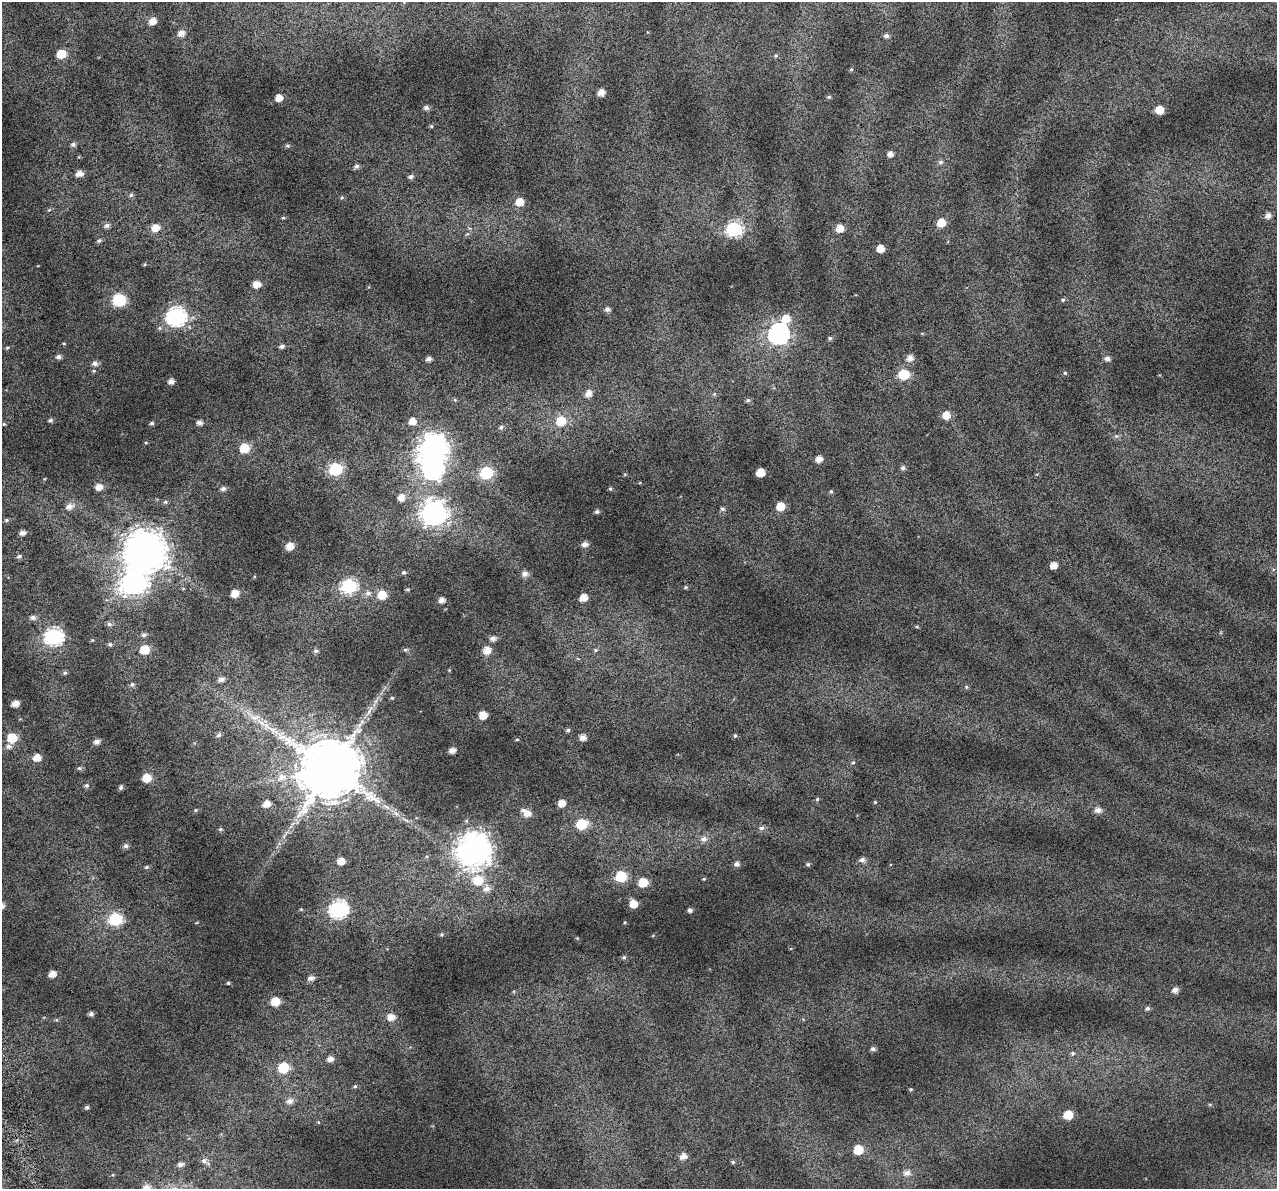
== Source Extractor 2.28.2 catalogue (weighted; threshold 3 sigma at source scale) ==
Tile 7 of 4 x 4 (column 3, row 2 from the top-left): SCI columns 2587-3861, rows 2484-3670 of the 5172 x 4917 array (HDU 1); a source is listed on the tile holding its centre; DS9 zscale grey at full resolution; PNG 1279 x 1191 px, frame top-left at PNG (2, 2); no overlay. Shown black and unused: <1% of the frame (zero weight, under 4 of 7 exposures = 2% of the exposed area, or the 3 px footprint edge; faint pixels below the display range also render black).
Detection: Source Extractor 2.28.2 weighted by HDU 2 'WHT'; one run over the whole footprint, this tile lists its part. Background 0.0718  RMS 0.046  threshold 0.19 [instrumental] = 3 sigma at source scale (4.09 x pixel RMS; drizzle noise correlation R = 1.36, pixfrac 0.8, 0.0396/0.0396 arcsec/px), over >= 5 px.
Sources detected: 199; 1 inside a brighter object's white glare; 2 long thin detections or spike segments (spike, bleed or trail) — not listed; the other 196 listed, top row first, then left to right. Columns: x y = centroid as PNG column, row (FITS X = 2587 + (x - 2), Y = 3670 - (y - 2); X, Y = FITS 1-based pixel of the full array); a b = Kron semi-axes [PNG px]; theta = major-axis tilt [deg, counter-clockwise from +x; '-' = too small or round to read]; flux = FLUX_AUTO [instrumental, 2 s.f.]
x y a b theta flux
153 21 6 6 - 40
181 33 7 6 - 26
886 36 6 5 - 13
61 54 7 6 - 81
776 55 5 5 - 5.6
851 69 5 4 - 5.1
601 92 6 5 - 34
829 97 5 4 - 6.7
279 98 6 5 - 40
426 108 6 5 - 15
1159 110 6 6 - 68
431 126 5 5 - 5
73 144 6 5 - 11
287 146 6 5 - 7
890 154 5 5 - 21
940 162 7 5 14 10
356 166 6 5 - 11
79 174 7 5 9 29
411 177 6 5 - 11
131 195 6 6 - 8.1
520 202 7 6 - 52
1268 215 7 6 - 22
283 218 5 4 - 4.9
941 223 7 6 - 65
107 225 7 6 - 14
155 228 8 7 - 45
840 228 7 6 - 47
734 229 8 7 - 630
99 241 6 5 - 9.1
880 248 6 6 - 48
145 264 5 3 - 3.8
257 284 6 5 - 41
119 300 7 7 - 340
1063 300 5 5 - 7.6
607 309 6 5 - 14
176 316 9 8 - 1200
786 319 9 7 48 64
922 333 5 3 - 3.6
779 334 9 8 - 1600
830 338 5 5 - 7.3
64 344 5 3 - 3.6
281 346 5 4 - 11
7 348 5 5 - 5.1
58 356 7 5 3 14
910 358 7 7 - 28
1107 358 6 5 - 16
429 359 5 4 - 17
95 363 7 6 - 18
1065 373 5 4 - 5.1
904 374 7 7 - 180
171 381 5 5 - 21
588 393 8 7 - 33
455 400 5 5 - 5.3
748 400 6 5 - 7.5
946 415 7 7 - 51
50 420 6 5 - 10
412 421 6 6 - 40
561 421 8 8 - 110
152 423 5 4 - 8.1
199 423 6 5 - 19
4 424 5 4 - 5.6
501 427 6 5 - 10
1116 436 7 6 - 10
146 443 4 3 - 3.9
244 448 9 9 - 75
433 449 12 10 39 4200
819 459 6 5 - 31
903 468 6 5 - 11
335 469 7 7 - 370
761 472 6 6 - 68
486 473 7 7 - 350
625 474 5 3 - 3.7
99 487 7 6 - 34
223 488 6 5 - 14
610 489 5 4 - 5.6
831 491 5 4 - 6
401 497 7 6 - 37
165 502 7 5 14 7.6
69 506 8 6 22 26
780 506 7 6 - 66
722 509 7 5 -3 8.9
597 512 5 4 - 9.9
434 513 10 10 - 3100
6 520 6 4 22 5.9
22 533 5 4 - 19
585 544 7 6 - 20
290 546 7 6 - 45
145 551 13 12 - 12000
19 556 6 4 11 7.4
1053 565 5 5 - 38
404 572 5 5 - 7.9
525 574 7 7 - 23
134 583 11 10 - 2900
349 586 8 7 - 640
685 587 6 4 21 5.8
408 589 5 4 - 5.5
235 593 6 6 - 48
368 593 8 7 - 19
382 595 7 7 - 78
583 597 7 6 - 45
442 600 6 5 - 24
33 617 7 5 -3 14
109 624 7 5 -15 11
917 627 5 4 - 4.9
144 635 6 5 - 11
54 636 8 8 - 970
493 638 7 6 - 20
92 640 4 4 - 3.6
110 644 6 5 - 7.8
144 650 7 6 - 100
405 650 7 5 17 6.9
487 650 7 7 - 46
596 650 5 5 - 6.3
316 651 6 5 - 9.3
65 673 6 5 - 7.2
221 679 7 6 - 19
132 684 6 6 - 8.5
966 687 6 5 - 6.3
392 698 5 4 - 5.1
15 703 6 5 - 33
369 710 18 5 63 31
483 715 6 6 - 58
254 717 26 10 -27 76
568 730 5 5 - 7.6
219 735 7 6 - 11
735 736 5 4 - 5.6
583 737 6 5 - 26
12 738 7 7 - 120
517 739 5 3 - 3.8
97 741 6 6 - 19
9 746 7 6 - 15
452 750 6 5 - 25
37 758 7 7 - 37
853 762 5 5 - 5.7
79 768 7 5 0 8.2
330 769 17 15 -15 44000
281 777 15 10 21 51
147 778 7 7 - 73
86 785 6 6 - 8.4
121 787 6 5 - 9.2
817 799 6 4 48 5.4
331 802 32 8 2 71
875 802 4 4 - 3.7
562 803 6 6 - 38
266 804 7 6 - 35
196 810 5 4 - 5.1
1098 810 8 6 1 23
526 813 11 7 -36 42
582 824 7 6 - 190
762 828 7 6 - 12
220 829 6 4 20 6.7
704 839 8 7 - 20
126 846 7 5 16 13
474 849 11 11 - 7300
862 860 7 6 - 15
341 861 5 5 - 41
737 864 6 5 - 15
808 864 5 4 - 7.6
146 867 6 4 27 6.3
621 876 7 6 - 200
704 879 5 4 - 4
478 880 11 10 - 88
643 882 7 6 - 92
487 888 9 8 - 30
633 904 6 6 - 53
301 909 5 4 - 4.5
339 909 9 8 - 1000
690 910 5 5 - 13
115 919 7 7 - 380
625 922 5 3 - 3.4
442 934 5 4 - 5.5
624 957 5 5 - 7.7
52 974 6 5 - 38
311 978 7 5 12 21
228 983 4 4 - 5.3
1175 990 6 6 - 21
275 1001 6 6 - 89
1147 1008 5 5 - 9.5
91 1014 5 5 - 13
391 1017 8 7 - 37
873 1049 5 5 - 12
1072 1053 6 5 - 7.8
330 1059 7 6 - 23
283 1068 7 7 - 160
355 1086 5 5 - 5.9
911 1089 5 4 - 4.6
290 1101 8 7 - 21
87 1107 5 4 - 9
1068 1115 6 6 - 99
858 1150 6 6 - 110
683 1156 7 6 - 28
204 1160 8 7 - 15
733 1162 5 4 - 6.1
180 1164 6 5 - 17
907 1173 9 7 16 24
146 1187 9 7 14 27
Isophote crosses this tile's border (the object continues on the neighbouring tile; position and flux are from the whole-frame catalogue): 1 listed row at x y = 146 1187